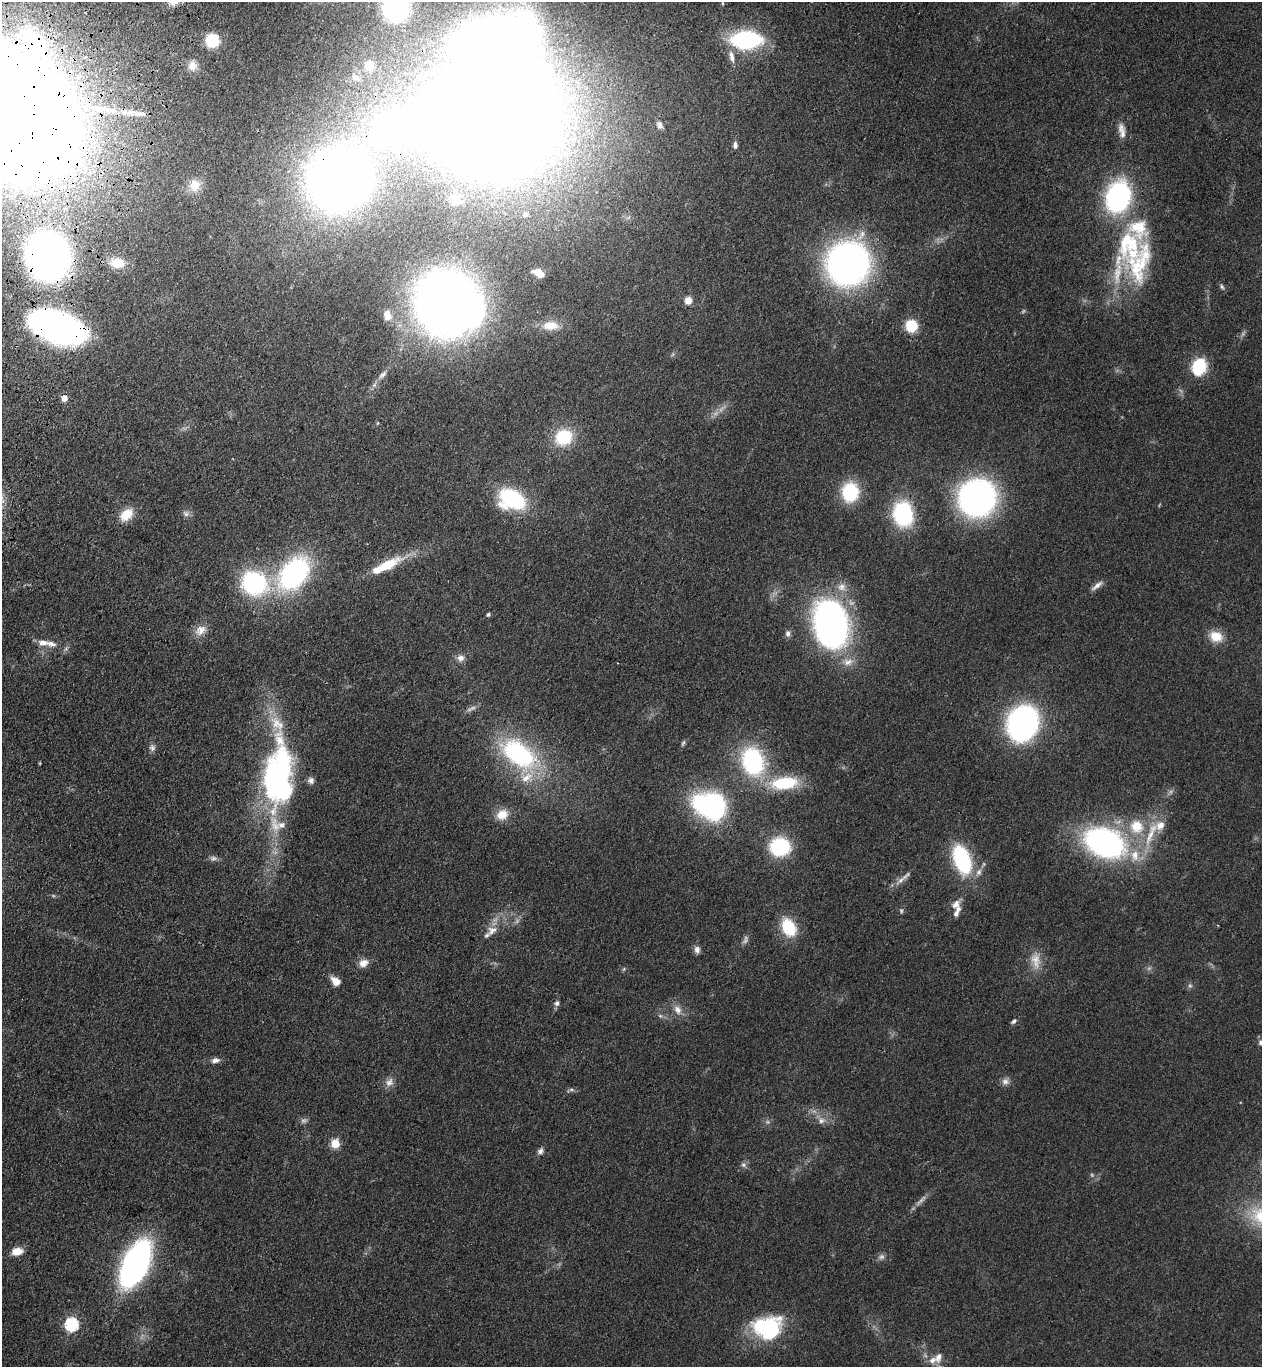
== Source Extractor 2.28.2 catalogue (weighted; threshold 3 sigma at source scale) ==
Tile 11 of 4 x 4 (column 3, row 3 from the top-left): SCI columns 2770-4029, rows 1415-2779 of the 5668 x 5559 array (HDU 1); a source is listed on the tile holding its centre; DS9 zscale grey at full resolution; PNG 1264 x 1369 px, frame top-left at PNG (2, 2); no overlay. Shown black and unused: <1% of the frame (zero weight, under 3 of 4 exposures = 6% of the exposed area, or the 3 px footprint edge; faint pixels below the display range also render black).
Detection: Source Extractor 2.28.2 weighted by HDU 2 'WHT'; one run over the whole footprint, this tile lists its part. Background 0.0513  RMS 0.0058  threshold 0.0259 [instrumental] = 3 sigma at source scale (4.5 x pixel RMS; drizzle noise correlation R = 1.50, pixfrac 1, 0.05/0.05 arcsec/px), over >= 5 px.
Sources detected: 129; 12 too faint to see at this stretch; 5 inside a brighter object's white glare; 1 cosmic-ray / hot-pixel residue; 2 long thin detections or spike segments (spike, bleed or trail) — not listed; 14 inside a brighter listed object's ellipse — not listed separately; the other 95 listed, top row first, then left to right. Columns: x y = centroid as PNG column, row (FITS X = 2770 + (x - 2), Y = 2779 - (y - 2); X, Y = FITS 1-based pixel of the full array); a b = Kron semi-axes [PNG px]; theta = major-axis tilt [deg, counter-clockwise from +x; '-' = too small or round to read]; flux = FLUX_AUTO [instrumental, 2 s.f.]
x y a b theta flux
723 3 5 3 - 0.66
396 7 20 19 - 110
212 40 10 9 - 30
746 40 23 13 1 90
732 57 17 7 -79 4.5
192 65 14 12 88 5.4
369 65 15 14 - 10
355 78 14 9 -27 4.6
17 115 96 83 -62 2200
494 118 77 63 8 2400
660 125 10 8 -65 2.9
1122 130 20 8 -80 4.9
735 145 7 5 89 2.2
339 180 44 38 43 700
195 185 16 14 82 9.1
1118 197 27 20 74 120
456 200 15 13 -64 6.5
525 214 4 4 - 1.8
47 257 33 29 -74 380
117 263 19 14 -8 11
848 264 31 30 - 290
1139 265 69 46 44 64
538 272 10 6 -31 7.2
1222 287 8 5 -61 1.3
688 300 8 8 - 4.9
447 303 38 35 -89 770
387 315 10 7 -79 4.9
551 326 22 12 0 9.3
911 326 11 10 - 19
57 327 40 19 -17 310
1199 367 16 12 67 29
563 437 17 15 29 30
850 492 17 14 86 37
977 498 24 23 - 240
512 499 20 14 -21 77
127 514 15 11 41 12
186 514 9 8 - 2.3
903 514 23 17 -80 58
387 565 35 12 26 20
294 574 37 24 50 110
254 583 25 22 -23 78
1097 585 19 6 36 3.4
842 587 13 11 2 5.7
488 615 5 4 - 1.1
831 624 34 23 -79 290
200 630 16 12 35 6.2
788 633 9 7 -86 2.1
1216 636 17 13 -20 10
43 643 11 7 -7 4.9
460 658 10 9 - 3.3
848 662 15 11 -5 6.5
1022 723 24 20 66 190
152 747 9 8 - 2.2
519 754 51 28 -36 82
753 761 24 18 -73 83
278 776 72 27 88 190
311 780 8 8 - 2.4
784 783 35 16 6 33
715 806 16 12 84 120
502 814 15 13 29 9
1137 826 20 18 -41 20
1151 833 50 10 68 21
1105 843 38 25 -23 160
780 847 20 18 -7 39
213 858 11 7 6 2
962 859 28 15 -71 60
979 872 12 7 59 3.4
901 880 18 6 39 4.2
956 904 15 8 50 4.1
901 911 6 4 -63 0.89
789 927 20 14 -64 24
492 930 15 11 35 5.8
697 949 9 7 -76 2.7
1035 960 26 12 -82 9.2
363 963 12 9 26 4.8
336 981 10 7 -42 6.5
1190 986 7 6 - 1.3
557 1003 7 7 - 1.9
677 1010 15 9 -57 5.2
660 1016 7 4 -2 1.1
1014 1021 9 5 41 1.5
1261 1042 8 7 - 2
215 1060 11 7 10 2.9
1005 1081 10 9 - 3
389 1082 13 10 59 3.9
571 1090 10 4 19 1.3
821 1120 9 8 - 3.3
335 1143 5 5 - 29
540 1151 8 7 - 2.1
744 1165 8 7 - 1.9
17 1251 13 9 13 7
135 1264 29 15 65 280
72 1324 6 6 - 94
768 1327 33 25 7 53
938 1357 14 9 68 4.6
Overlapping masked pixels (flux is a lower limit): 6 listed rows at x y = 17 115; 339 180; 47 257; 57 327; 1022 723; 519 754
Isophote crosses this tile's border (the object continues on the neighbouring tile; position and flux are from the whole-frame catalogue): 4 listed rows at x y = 396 7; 17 115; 47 257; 1261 1042